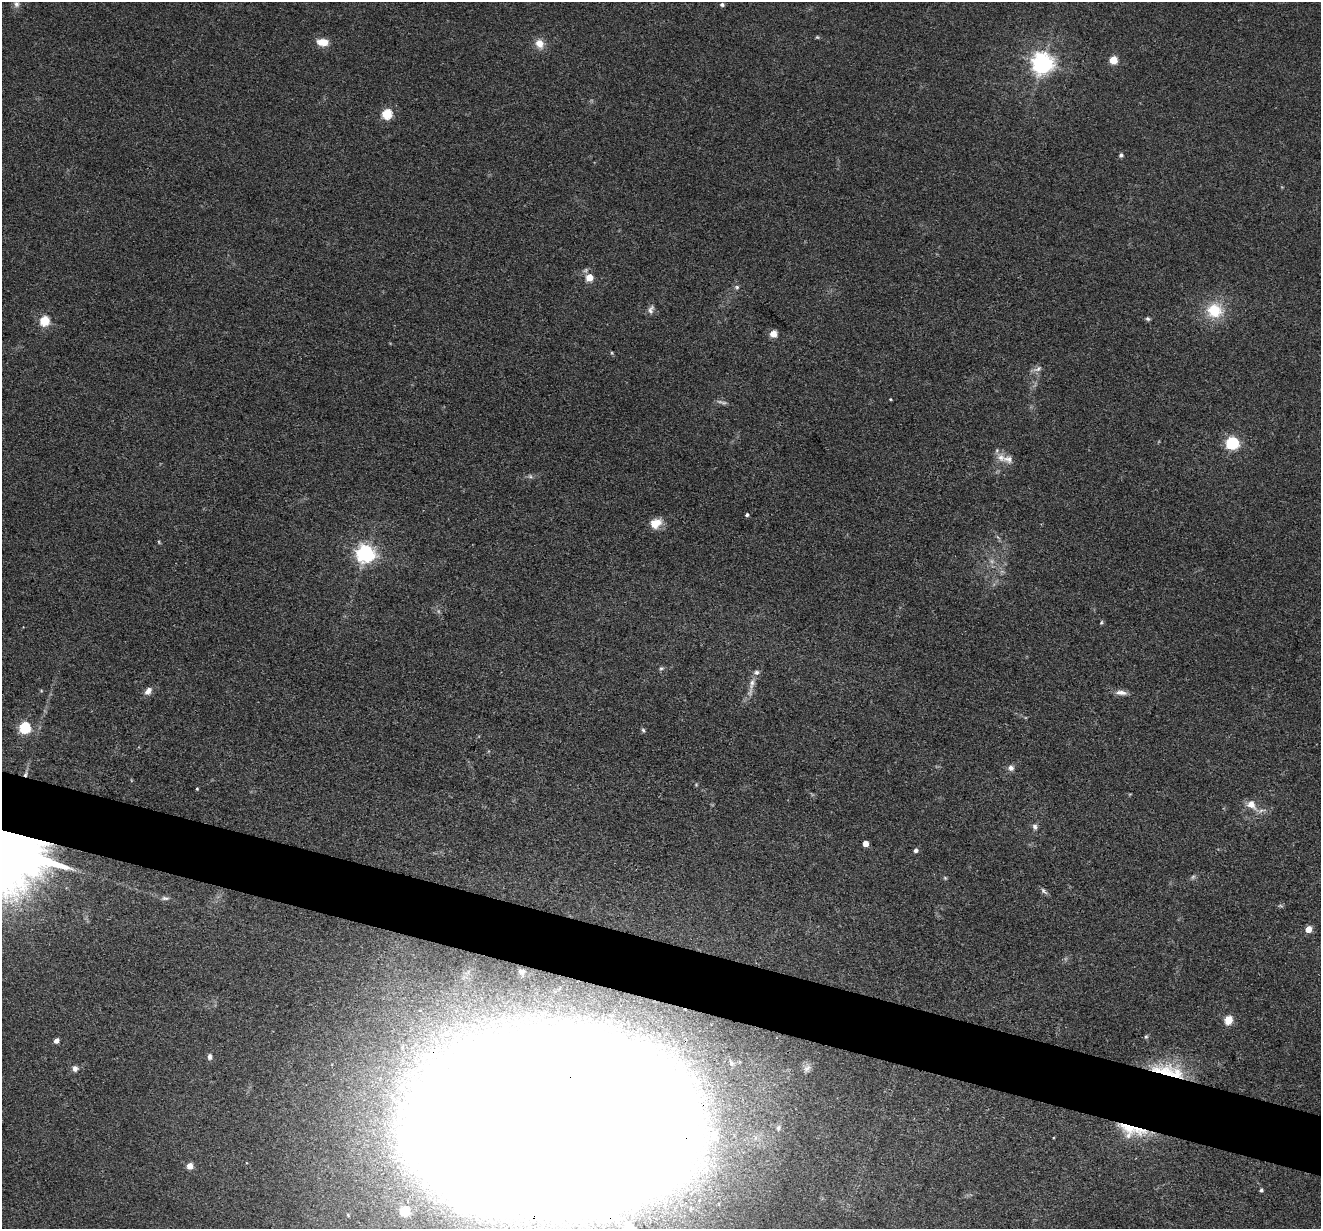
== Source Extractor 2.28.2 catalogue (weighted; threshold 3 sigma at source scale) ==
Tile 6 of 4 x 4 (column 2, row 2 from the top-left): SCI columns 1320-2638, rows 2583-3809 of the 5276 x 5292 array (HDU 1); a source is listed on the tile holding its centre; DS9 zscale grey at full resolution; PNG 1323 x 1231 px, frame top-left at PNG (2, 2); no overlay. Shown black and unused: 5% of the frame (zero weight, under 3 of 4 exposures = <1% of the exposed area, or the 3 px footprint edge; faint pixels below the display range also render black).
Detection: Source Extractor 2.28.2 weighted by HDU 2 'WHT'; one run over the whole footprint, this tile lists its part. Background 0.0803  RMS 0.0062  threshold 0.028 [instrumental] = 3 sigma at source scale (4.5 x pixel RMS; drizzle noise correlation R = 1.50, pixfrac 1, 0.05/0.05 arcsec/px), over >= 5 px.
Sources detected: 67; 4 too faint to see at this stretch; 1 inside a brighter object's white glare — not listed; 4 inside a brighter listed object's ellipse — not listed separately; the other 58 listed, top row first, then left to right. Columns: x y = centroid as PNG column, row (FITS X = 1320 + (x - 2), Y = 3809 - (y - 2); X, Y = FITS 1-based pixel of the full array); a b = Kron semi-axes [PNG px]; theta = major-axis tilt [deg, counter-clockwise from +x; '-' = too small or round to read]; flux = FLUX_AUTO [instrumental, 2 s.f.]
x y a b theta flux
16 4 10 8 -78 2.5
722 4 5 4 - 1.5
323 42 13 8 -6 7.9
539 44 12 10 -62 6.6
1113 60 5 5 - 23
1042 63 7 7 - 480
387 114 5 5 - 42
1121 155 5 5 - 1.5
589 277 5 5 - 14
737 287 7 6 - 1.5
651 310 12 7 70 2.7
1214 310 19 18 - 22
1148 319 6 5 - 1.2
44 321 5 5 - 42
773 334 8 8 - 4.5
612 353 5 3 - 0.7
1038 369 14 6 25 3
890 399 4 3 - 0.53
1232 443 6 6 - 110
1001 457 14 11 -67 6.1
530 476 7 5 -43 1.3
747 515 4 4 - 1.4
655 523 14 11 29 8.6
159 542 6 3 -55 0.7
365 553 7 6 - 300
1101 622 5 4 - 0.93
661 668 6 5 - 1.3
752 684 18 8 75 5.4
148 691 10 7 56 4.1
1121 693 15 6 -5 3.9
25 728 6 5 - 70
643 730 7 5 -72 1.1
1011 768 7 7 - 2.7
197 789 4 3 - 0.67
1251 805 14 10 -45 7
1035 827 8 6 -64 2.1
865 844 4 4 - 6.1
2 849 26 19 66 17000
915 850 5 4 - 2.4
1193 877 7 5 45 1.3
945 878 6 4 -45 0.82
1044 891 12 5 -42 1.8
165 898 12 5 2 2.1
1308 929 5 4 - 11
521 971 5 3 - 1.4
1228 1020 5 5 - 21
1146 1037 6 5 - 1.1
56 1041 4 4 - 4.1
210 1057 8 6 90 2
75 1068 8 8 - 2.6
807 1068 13 8 47 3.4
1175 1074 51 19 -32 36
554 1125 171 96 1 12000
1128 1128 45 12 -23 23
190 1166 5 5 - 9.7
1261 1190 5 4 - 1.2
404 1211 5 5 - 41
348 1215 5 5 - 1.1
Overlapping masked pixels (flux is a lower limit): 4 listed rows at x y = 2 849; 1175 1074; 554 1125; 1128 1128
Isophote crosses this tile's border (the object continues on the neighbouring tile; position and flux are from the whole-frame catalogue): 2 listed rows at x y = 2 849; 554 1125